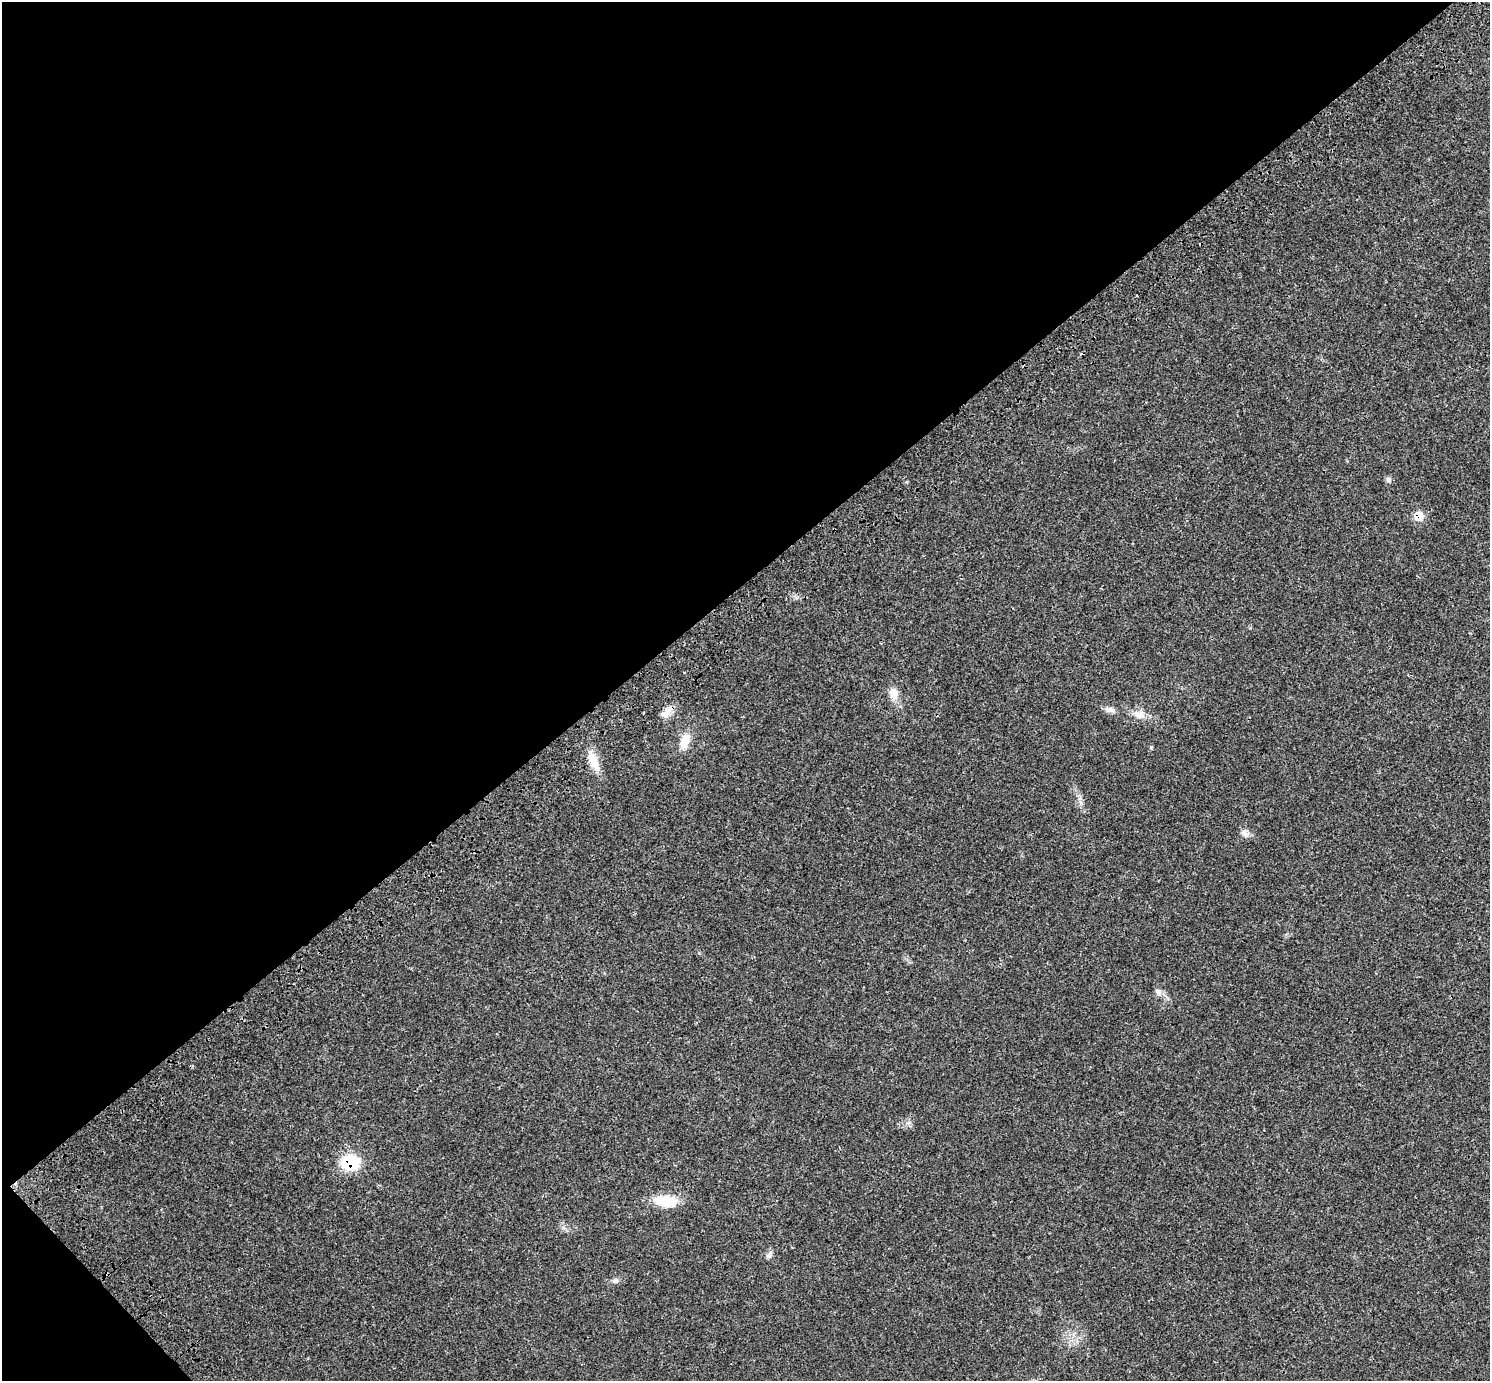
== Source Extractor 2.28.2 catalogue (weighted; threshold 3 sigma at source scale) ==
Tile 5 of 4 x 4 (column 1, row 2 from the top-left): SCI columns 131-1618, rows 3065-4443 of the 6217 x 6189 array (HDU 1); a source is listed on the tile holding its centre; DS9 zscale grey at full resolution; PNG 1492 x 1383 px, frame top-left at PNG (2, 2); no overlay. Shown black and unused: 43% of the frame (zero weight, under 3 of 4 exposures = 9% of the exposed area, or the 3 px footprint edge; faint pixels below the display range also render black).
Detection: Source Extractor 2.28.2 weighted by HDU 2 'WHT'; one run over the whole footprint, this tile lists its part. Background 0.0414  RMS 0.0038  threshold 0.017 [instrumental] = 3 sigma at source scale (4.5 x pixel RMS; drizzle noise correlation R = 1.50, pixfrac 1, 0.0396/0.0396 arcsec/px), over >= 5 px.
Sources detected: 15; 1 cosmic-ray / hot-pixel residue — not listed; the other 14 listed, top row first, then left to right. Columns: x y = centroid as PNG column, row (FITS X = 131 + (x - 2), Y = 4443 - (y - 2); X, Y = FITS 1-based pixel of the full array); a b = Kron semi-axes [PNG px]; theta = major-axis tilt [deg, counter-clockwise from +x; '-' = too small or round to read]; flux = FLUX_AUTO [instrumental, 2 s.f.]
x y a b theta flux
1388 480 8 7 - 0.94
1419 516 8 7 - 7.5
893 693 16 11 -85 3.4
1110 710 16 7 -13 1.8
665 713 18 10 43 3.1
1139 714 18 10 -21 3.7
685 741 21 11 69 5.2
593 761 29 11 -65 6.2
1244 833 10 6 -19 1.4
1158 992 10 8 -34 1.5
350 1162 18 14 -2 18
665 1201 26 12 -5 11
769 1255 9 7 78 1.2
615 1281 9 6 9 1.1
Overlapping masked pixels (flux is a lower limit): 3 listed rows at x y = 1419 516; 665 713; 350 1162
Unlisted compact peaks at least as high as the median listed source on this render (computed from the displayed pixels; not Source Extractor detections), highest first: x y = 1151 747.